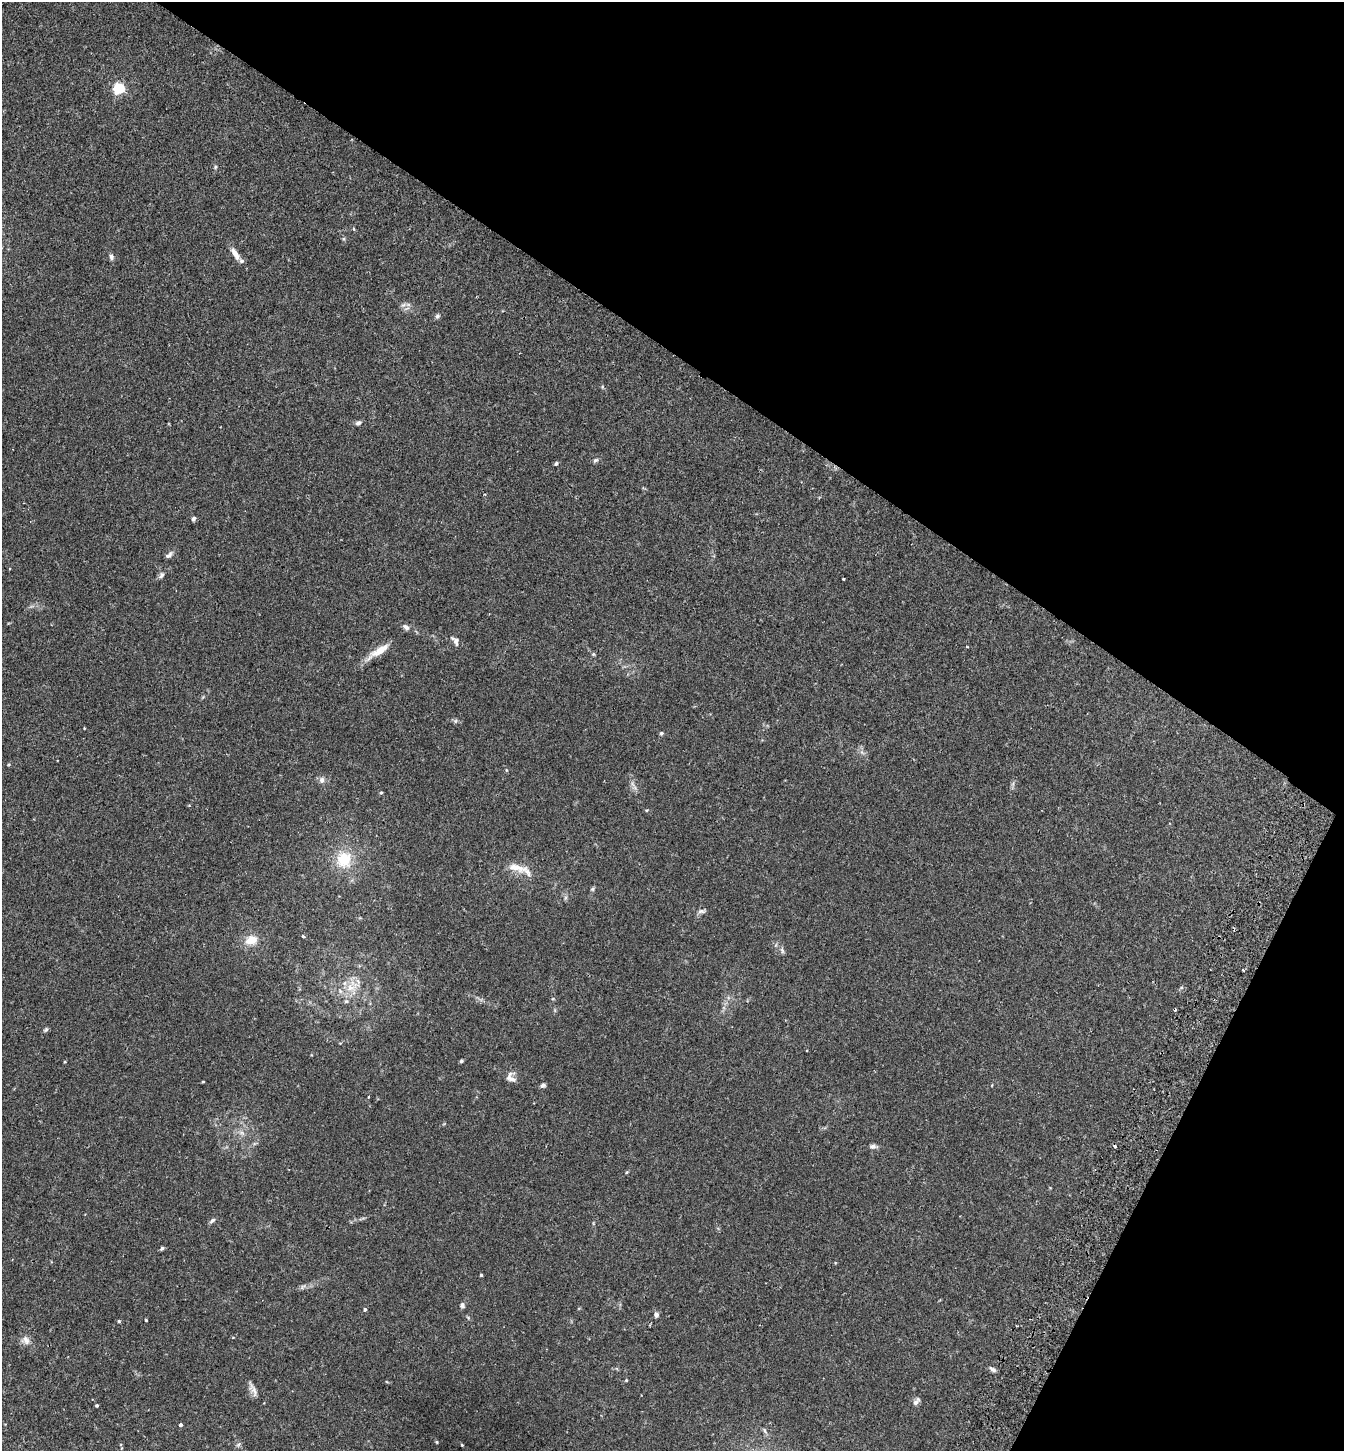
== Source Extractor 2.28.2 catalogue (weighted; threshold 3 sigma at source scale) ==
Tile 8 of 4 x 4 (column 4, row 2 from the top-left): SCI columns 4224-5565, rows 2930-4378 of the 5900 x 5859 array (HDU 1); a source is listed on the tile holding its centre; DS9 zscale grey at full resolution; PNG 1346 x 1453 px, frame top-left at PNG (2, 2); no overlay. Shown black and unused: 30% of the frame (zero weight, under 2 of 3 exposures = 3% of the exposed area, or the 3 px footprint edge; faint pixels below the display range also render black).
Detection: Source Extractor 2.28.2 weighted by HDU 2 'WHT'; one run over the whole footprint, this tile lists its part. Background 0.0281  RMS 0.0045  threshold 0.0201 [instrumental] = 3 sigma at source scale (4.5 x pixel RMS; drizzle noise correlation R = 1.50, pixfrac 1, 0.05/0.05 arcsec/px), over >= 5 px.
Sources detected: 70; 2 cosmic-ray / hot-pixel residue — not listed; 1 inside a brighter listed object's ellipse — not listed separately; the other 67 listed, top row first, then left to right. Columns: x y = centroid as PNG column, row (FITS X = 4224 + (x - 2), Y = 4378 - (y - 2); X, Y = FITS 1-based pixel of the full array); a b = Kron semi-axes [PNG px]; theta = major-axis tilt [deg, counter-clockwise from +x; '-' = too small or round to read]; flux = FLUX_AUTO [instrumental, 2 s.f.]
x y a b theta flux
119 88 5 5 - 51
215 167 6 4 72 0.53
354 229 6 3 -71 0.42
235 254 18 6 -61 3.3
111 257 8 6 -76 1.2
403 305 9 5 27 1.2
437 316 7 5 62 0.96
602 387 5 3 - 0.41
358 423 8 5 28 1.2
595 460 7 6 - 0.89
556 463 4 4 - 0.93
193 519 6 5 - 0.93
169 555 12 5 39 1.5
161 575 9 6 51 1.3
843 579 3 2 - 0.42
406 627 9 6 -45 1.4
456 642 12 7 -71 1.7
967 647 4 2 - 0.29
379 651 35 8 33 6.6
593 654 5 5 - 0.54
455 721 6 6 - 0.75
84 728 3 2 - 0.36
661 733 5 5 - 0.62
506 770 5 3 - 0.41
322 780 8 8 - 1.8
635 788 8 4 -71 1.3
381 793 4 4 - 0.5
647 810 5 4 - 0.46
344 860 21 19 78 14
519 869 36 10 -19 6.6
592 889 6 5 - 0.65
702 911 11 5 4 1.3
304 936 3 3 - 1.3
251 940 14 10 19 6.4
782 950 10 5 -72 1.1
1243 970 4 3 - 0.38
352 986 24 16 38 10
46 1030 8 5 44 0.78
461 1061 4 3 - 0.69
511 1077 14 11 -60 3
203 1082 4 3 - 0.37
543 1085 6 5 - 1.1
368 1097 4 2 - 0.33
242 1133 10 5 -26 1.6
873 1146 11 6 1 1.4
627 1172 5 3 - 0.42
212 1220 9 5 34 1
162 1248 5 4 - 0.88
481 1275 3 3 - 0.47
302 1287 8 5 32 1
462 1305 7 6 - 1.1
365 1309 5 4 - 0.71
656 1315 6 5 - 1.5
146 1320 3 3 - 0.4
119 1321 4 4 - 0.54
233 1337 4 3 - 0.3
26 1340 13 8 -65 2.5
993 1369 9 5 -33 1.4
626 1380 4 4 - 0.43
253 1389 20 6 -65 2.4
916 1402 12 6 54 1.6
97 1405 4 4 - 0.62
181 1425 4 4 - 0.95
764 1430 9 5 -55 1
437 1442 4 3 - 0.41
238 1445 8 4 58 0.82
462 1445 4 2 - 0.39